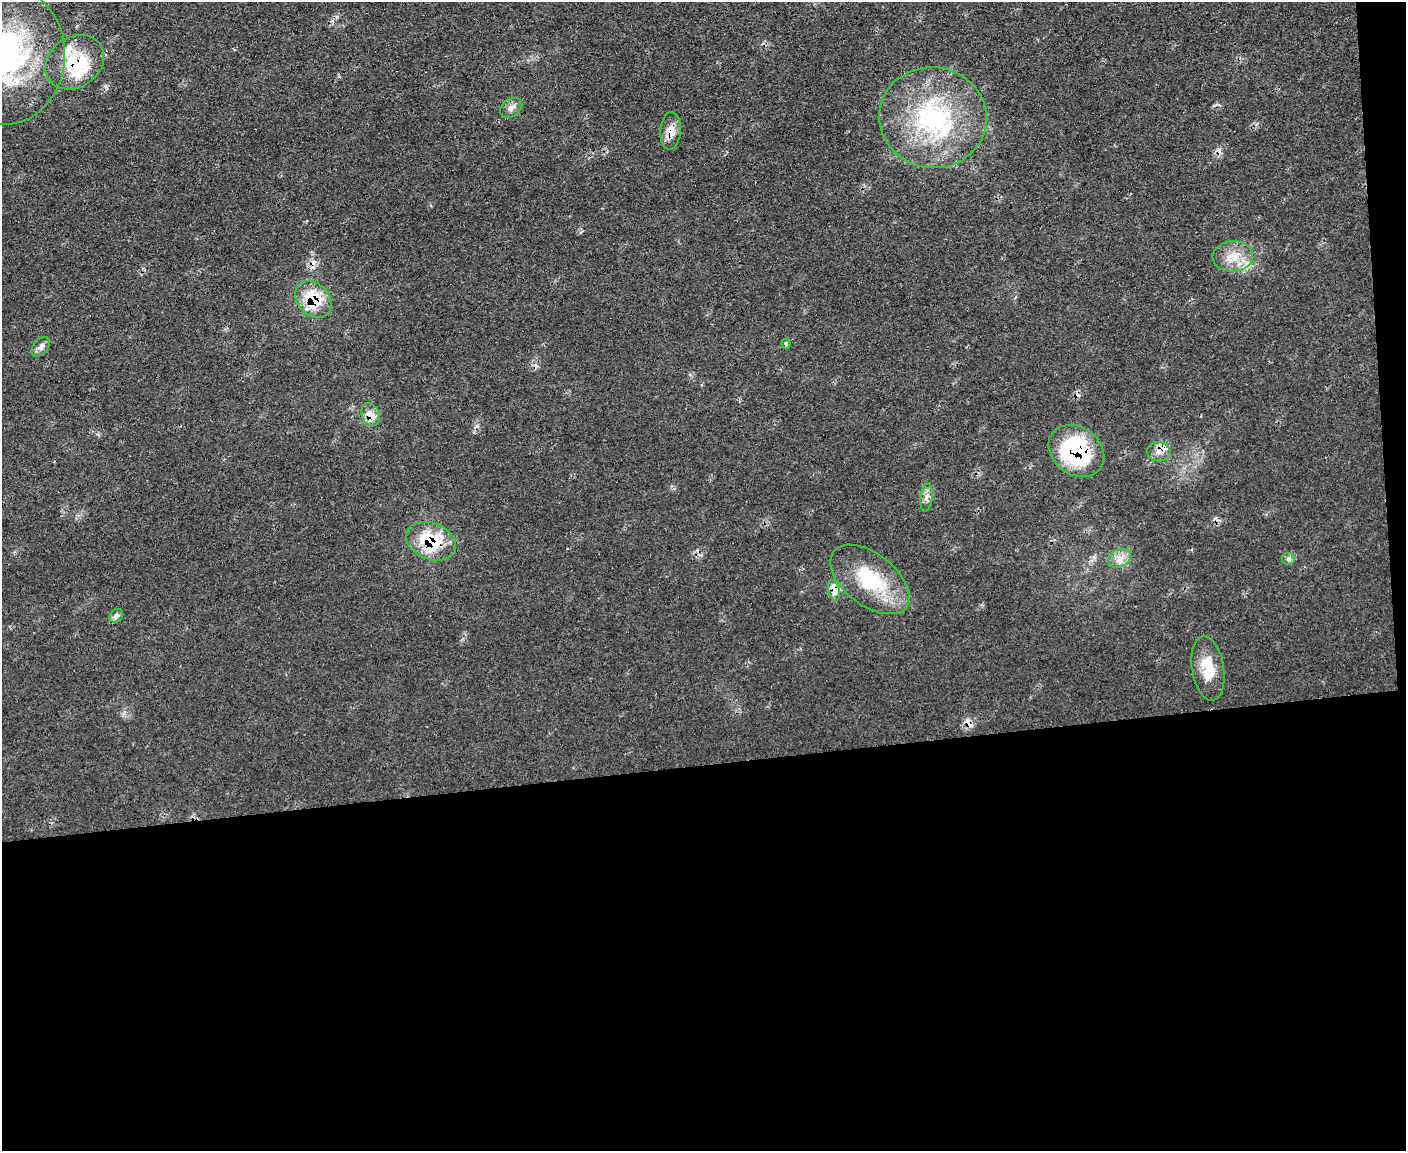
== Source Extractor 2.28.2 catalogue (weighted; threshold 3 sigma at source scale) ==
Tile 12 of 3 x 4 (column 3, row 4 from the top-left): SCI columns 3042-4445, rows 1-1149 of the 4570 x 4596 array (HDU 1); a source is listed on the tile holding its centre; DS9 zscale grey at full resolution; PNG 1408 x 1153 px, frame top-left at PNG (2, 2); each listed source drawn as its Kron ellipse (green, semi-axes under 4 px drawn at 4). Shown black and unused: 35% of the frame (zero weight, under 2 of 3 exposures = <1% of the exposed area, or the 3 px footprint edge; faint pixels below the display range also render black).
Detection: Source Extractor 2.28.2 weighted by HDU 2 'WHT'; one run over the whole footprint, this tile lists its part. Background 0.0564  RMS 0.0088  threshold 0.0394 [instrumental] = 3 sigma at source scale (4.5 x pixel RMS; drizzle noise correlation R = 1.50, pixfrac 1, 0.05/0.05 arcsec/px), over >= 5 px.
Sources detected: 27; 4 cosmic-ray / hot-pixel residue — neither listed nor drawn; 3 inside a brighter listed object's ellipse — not listed separately; the other 20 listed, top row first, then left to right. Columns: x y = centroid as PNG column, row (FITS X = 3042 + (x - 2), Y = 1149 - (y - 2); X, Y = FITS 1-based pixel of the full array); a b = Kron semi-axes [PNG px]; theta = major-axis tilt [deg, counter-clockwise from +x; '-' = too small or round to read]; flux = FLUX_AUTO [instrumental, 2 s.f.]
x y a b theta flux
4 55 70 60 89 210
75 62 31 25 34 46
511 108 12 8 35 5.2
933 118 54 50 -8 130
671 131 19 10 87 11
1233 256 20 15 4 18
314 300 20 15 -48 35
786 344 5 4 - 1.3
41 347 11 7 50 4.5
370 414 12 8 -66 9.8
1076 451 30 23 -37 91
1159 452 12 9 -4 7.5
926 498 14 6 83 4.5
431 541 26 18 -21 49
1120 558 12 9 28 7.3
1288 559 6 6 - 3.9
870 579 46 25 -38 59
834 590 10 5 -75 9.5
116 616 7 6 - 3.8
1208 668 32 16 -81 25
Overlapping masked pixels (flux is a lower limit): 8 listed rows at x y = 75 62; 671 131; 314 300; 370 414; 1076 451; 1159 452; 431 541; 834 590
Isophote crosses this tile's border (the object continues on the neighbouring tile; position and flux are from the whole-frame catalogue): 1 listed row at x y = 4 55